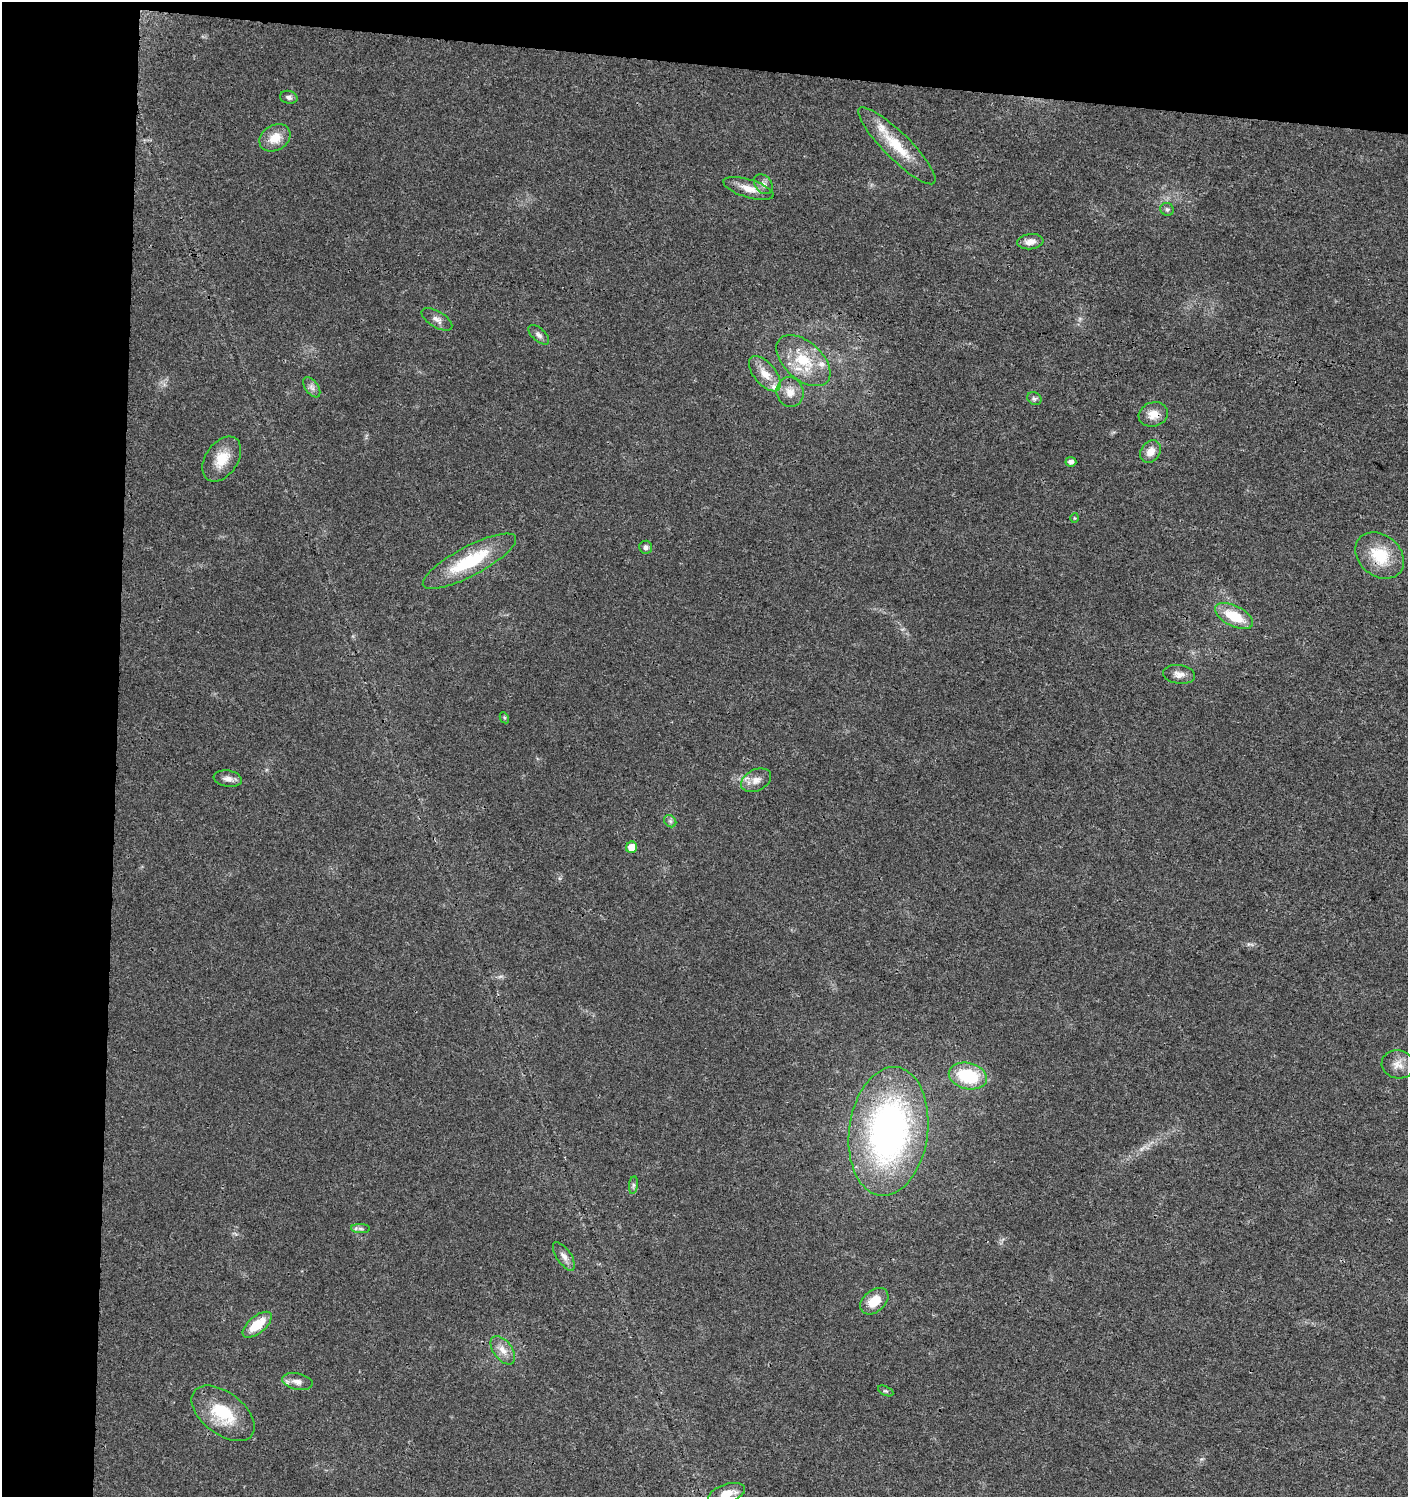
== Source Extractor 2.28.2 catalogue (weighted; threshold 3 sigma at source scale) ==
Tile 1 of 3 x 3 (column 1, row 1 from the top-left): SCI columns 238-1643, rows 3004-4498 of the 4737 x 4499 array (HDU 1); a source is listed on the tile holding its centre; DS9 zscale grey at full resolution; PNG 1410 x 1499 px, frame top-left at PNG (2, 2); each listed source drawn as its Kron ellipse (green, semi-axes under 4 px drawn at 4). Shown black and unused: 12% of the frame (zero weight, under 3 of 4 exposures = <1% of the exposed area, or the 3 px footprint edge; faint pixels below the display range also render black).
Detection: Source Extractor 2.28.2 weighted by HDU 2 'WHT'; one run over the whole footprint, this tile lists its part. Background 0.0243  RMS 0.0031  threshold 0.014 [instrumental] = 3 sigma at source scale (4.5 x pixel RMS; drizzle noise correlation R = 1.50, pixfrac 1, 0.0396/0.0396 arcsec/px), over >= 5 px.
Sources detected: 45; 3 inside a brighter listed object's ellipse — not listed separately; the other 42 listed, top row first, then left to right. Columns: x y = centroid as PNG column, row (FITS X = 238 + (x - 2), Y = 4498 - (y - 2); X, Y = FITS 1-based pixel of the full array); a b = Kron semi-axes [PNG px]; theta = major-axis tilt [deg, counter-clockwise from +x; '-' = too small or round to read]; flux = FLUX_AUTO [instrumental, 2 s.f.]
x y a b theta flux
289 97 9 6 -13 0.97
275 138 16 12 31 5.1
897 146 53 13 -45 11
763 184 11 8 -50 1.5
749 188 26 9 -17 3.9
1167 209 7 6 - 0.7
1030 242 13 7 6 2.2
437 319 17 8 -31 1.9
539 335 12 6 -42 1.2
803 361 32 19 -42 12
765 374 21 11 -50 4.7
312 387 11 6 -53 1.3
790 392 15 13 -74 3.5
1034 399 7 6 - 0.8
1153 414 15 12 15 3.6
1150 452 12 9 52 3.1
222 459 25 16 56 6.7
1071 462 5 5 - 1.2
1074 518 5 3 - 0.26
646 547 6 6 - 0.93
1380 555 27 20 -39 11
469 561 52 14 28 19
1234 616 21 10 -27 9.1
1179 674 16 9 -7 2.2
504 718 6 4 -61 0.39
228 779 14 8 -10 1.9
756 780 16 10 26 2.7
670 821 7 5 -45 0.74
632 847 6 5 - 4.3
1398 1064 16 14 -12 3.4
968 1076 19 13 -14 17
888 1131 65 39 82 110
633 1185 9 4 82 0.72
361 1229 9 4 -1 0.83
564 1256 16 7 -56 1.8
874 1301 16 10 40 5.7
257 1325 17 8 40 7.4
503 1350 16 9 -53 3
297 1382 15 8 -12 2.2
886 1391 8 4 -26 0.56
223 1413 36 21 -38 14
727 1494 19 9 19 4.3
Overlapping masked pixels (flux is a lower limit): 2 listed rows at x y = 1153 414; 1380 555
Isophote crosses this tile's border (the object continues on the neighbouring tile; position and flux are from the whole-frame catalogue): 1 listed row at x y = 727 1494